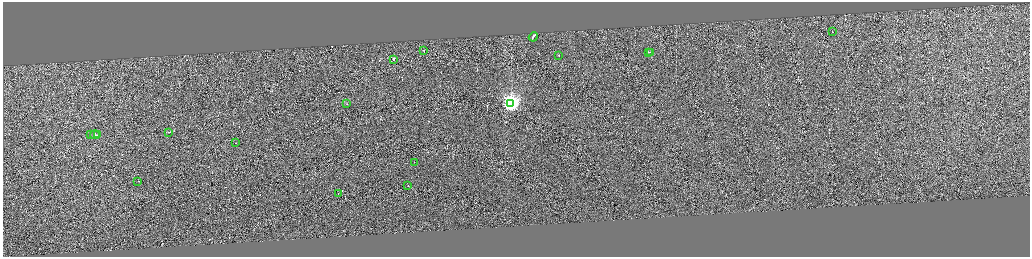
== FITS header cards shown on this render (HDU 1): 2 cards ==
NAXIS1  =                 4110
NAXIS2  =                 1018

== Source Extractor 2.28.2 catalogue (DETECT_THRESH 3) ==
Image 4110 x 1018 px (HDU 1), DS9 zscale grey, zoomed out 1/4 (1 PNG px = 4 x 4 image px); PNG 1032 x 259 px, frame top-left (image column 1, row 1017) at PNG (3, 2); each listed source drawn as its Kron ellipse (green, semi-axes under 4 px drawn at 4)
Background -0.296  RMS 3.8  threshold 11.3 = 3 sigma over >= 5 px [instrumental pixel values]
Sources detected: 327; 309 cannot appear on this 1/4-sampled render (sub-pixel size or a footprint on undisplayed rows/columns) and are neither listed nor drawn; the other 18 listed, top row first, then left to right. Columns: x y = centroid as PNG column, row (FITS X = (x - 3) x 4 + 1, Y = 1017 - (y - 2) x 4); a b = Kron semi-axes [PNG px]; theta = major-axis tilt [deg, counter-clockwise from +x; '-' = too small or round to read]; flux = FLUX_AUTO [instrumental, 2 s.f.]
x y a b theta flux
833 31 2 1 - 14000
534 37 5 1 - 120000
424 50 2 1 - 110000
649 52 2 1 - 34000
652 52 3 1 - 21000
559 56 2 1 - 11000
394 60 2 1 - 16000
347 103 2 1 - 9400
512 103 4 4 - 820000
170 132 2 1 - 14000
91 134 2 1 - 34000
96 134 5 1 - 52000
99 135 2 1 - 14000
236 143 2 1 - 9800
415 162 2 1 - 8400
139 181 2 1 - 7600
408 186 2 1 - 13000
339 194 2 1 - 13000
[309 sub-pixel or undisplayed-footprint detections neither listed nor drawn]